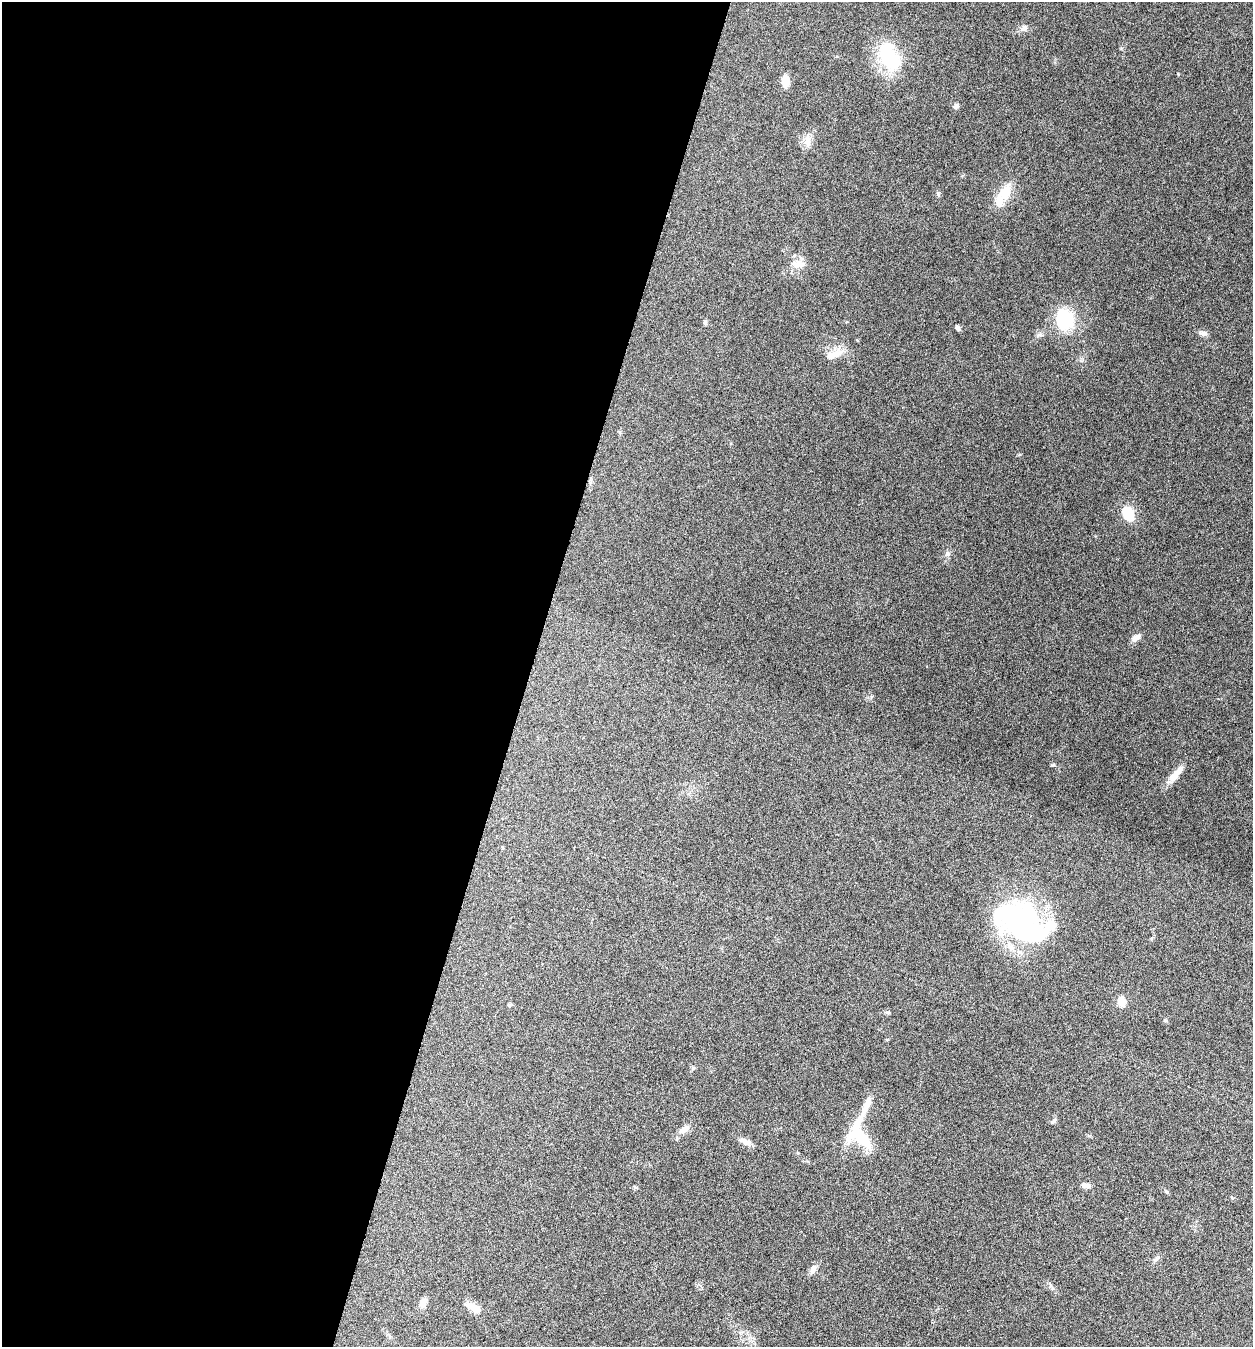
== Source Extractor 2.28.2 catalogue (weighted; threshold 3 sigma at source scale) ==
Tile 5 of 4 x 4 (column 1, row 2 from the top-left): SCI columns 265-1515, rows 2694-4038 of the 5405 x 5390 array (HDU 1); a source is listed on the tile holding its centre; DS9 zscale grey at full resolution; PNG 1255 x 1349 px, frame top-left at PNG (2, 2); no overlay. Shown black and unused: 42% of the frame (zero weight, under 5 of 9 exposures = <1% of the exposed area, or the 3 px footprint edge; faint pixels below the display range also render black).
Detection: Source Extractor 2.28.2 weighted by HDU 2 'WHT'; one run over the whole footprint, this tile lists its part. Background 0.261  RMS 0.0066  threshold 0.0271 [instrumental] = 3 sigma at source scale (4.09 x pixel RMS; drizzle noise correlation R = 1.36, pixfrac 0.8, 0.05/0.05 arcsec/px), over >= 5 px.
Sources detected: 39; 1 inside a brighter object's white glare — not listed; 2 inside a brighter listed object's ellipse — not listed separately; the other 36 listed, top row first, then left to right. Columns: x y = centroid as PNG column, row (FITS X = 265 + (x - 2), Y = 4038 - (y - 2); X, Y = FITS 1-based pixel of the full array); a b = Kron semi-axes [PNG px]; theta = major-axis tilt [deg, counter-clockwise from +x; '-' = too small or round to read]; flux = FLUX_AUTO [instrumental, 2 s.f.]
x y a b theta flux
1024 28 11 7 37 2.5
889 57 36 20 -62 37
1178 74 5 3 - 0.49
785 81 11 7 90 8.2
956 106 7 6 - 1.6
808 143 10 7 -51 3.3
1005 193 25 15 68 12
938 194 6 4 -49 0.9
797 264 19 10 -10 5.8
1065 320 20 16 87 34
705 322 7 5 89 1.1
958 328 7 4 -62 1.3
1203 333 12 6 -6 2.4
1039 335 9 5 13 1.6
833 354 26 9 23 7.5
1128 514 12 9 -64 20
947 553 8 6 -89 1.7
1136 638 13 8 33 3.2
1053 765 6 4 2 0.74
1175 775 27 9 51 7.3
502 847 5 3 - 0.53
1025 925 60 42 -23 110
1122 1001 13 9 -74 4.7
509 1005 5 4 - 0.7
888 1013 6 4 -13 0.95
693 1068 6 5 - 0.96
1053 1121 9 4 47 1.3
684 1130 14 8 25 4.3
859 1135 37 23 -64 27
745 1141 17 7 -22 3.4
1086 1186 12 6 -4 2.6
1166 1191 7 4 -44 0.88
1157 1258 9 4 48 1.4
813 1270 14 6 61 2.8
423 1303 12 8 65 3.8
475 1308 15 7 -31 8.6
Unlisted compact peaks at least as high as the median listed source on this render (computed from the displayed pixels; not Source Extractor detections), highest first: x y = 1121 48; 871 697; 1165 1020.